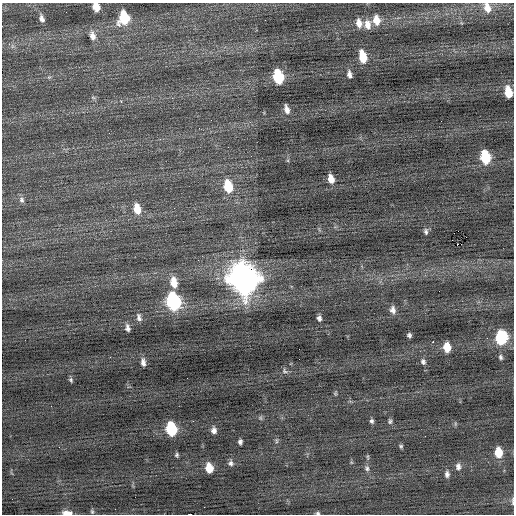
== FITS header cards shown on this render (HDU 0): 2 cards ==
NAXIS1  =                  512 / Axis length
NAXIS2  =                  512 / Axis length

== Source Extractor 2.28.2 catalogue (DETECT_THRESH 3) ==
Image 512 x 512 px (HDU 0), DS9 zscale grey, 1 PNG px = 1 image px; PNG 516 x 516 px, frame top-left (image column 1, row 512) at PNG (2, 3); no overlay
Background -0.00348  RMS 0.79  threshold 2.36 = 3 sigma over >= 5 px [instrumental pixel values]
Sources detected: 68; all 68 listed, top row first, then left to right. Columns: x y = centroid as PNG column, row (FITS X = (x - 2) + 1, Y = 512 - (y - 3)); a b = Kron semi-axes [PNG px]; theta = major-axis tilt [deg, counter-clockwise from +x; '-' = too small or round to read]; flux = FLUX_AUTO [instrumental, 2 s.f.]
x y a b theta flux
96 7 7 6 - 600
487 8 12 8 -72 530
42 18 9 5 -71 230
124 18 10 8 88 2400
376 20 11 8 -81 630
359 23 11 7 -82 410
367 24 12 8 -85 450
92 36 12 8 -75 330
9 44 5 5 - 120
363 57 10 6 -77 1300
349 74 9 5 -80 220
278 77 10 7 -77 3600
508 92 9 6 -77 1100
93 97 6 4 -20 78
121 101 3 3 - 130
287 109 11 6 -75 300
441 121 2 2 - 28
485 157 10 7 -78 2700
331 179 9 6 -77 540
228 186 12 7 -77 1700
21 200 9 7 -64 170
137 209 11 7 -78 770
426 231 8 6 -86 140
458 231 2 2 - 2100
461 244 2 2 - 1100
244 279 14 11 -71 79000
174 282 13 7 -77 710
174 301 11 8 -76 9000
393 310 10 7 -80 280
139 317 10 6 -77 200
319 318 6 5 - 180
127 328 9 5 -79 200
409 335 4 4 - 120
501 337 9 7 89 4500
487 338 2 2 - 30
433 342 2 2 - 440
447 347 9 7 -86 740
501 357 6 5 - 110
143 362 10 6 -85 230
423 362 8 6 -61 150
285 371 8 6 -48 120
187 378 3 2 - 44
71 380 6 5 - 92
335 393 5 5 - 63
51 406 2 2 - 21
260 418 6 5 - 91
193 421 3 2 - 49
372 421 6 5 - 120
390 421 7 5 88 100
455 424 6 4 73 67
171 429 10 7 -78 3600
214 430 8 6 -86 220
276 441 8 4 -82 92
240 442 5 4 - 140
401 446 6 5 - 80
59 447 2 2 - 24
498 452 9 6 -85 1100
177 455 5 4 - 86
231 463 8 7 - 160
458 466 10 7 -86 220
209 468 8 6 -79 810
367 468 8 7 - 160
447 474 8 6 87 180
513 501 11 3 -90 99
92 512 6 4 -64 75
67 513 9 4 -1 440
318 513 6 4 10 77
190 514 4 2 - 3100
At the frame edge (FLAGS 8, measured only in part): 7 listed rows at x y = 96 7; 487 8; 508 92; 513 501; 67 513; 318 513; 190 514